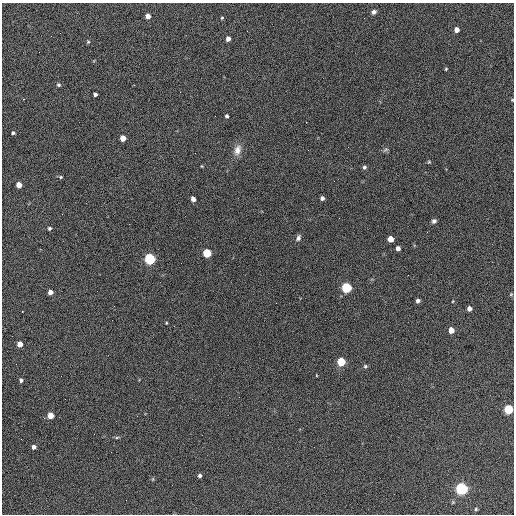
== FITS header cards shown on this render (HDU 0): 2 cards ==
NAXIS1  =                  512 / Axis length
NAXIS2  =                  512 / Axis length

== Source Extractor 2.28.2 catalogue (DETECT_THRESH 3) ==
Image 512 x 512 px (HDU 0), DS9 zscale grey, 1 PNG px = 1 image px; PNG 516 x 516 px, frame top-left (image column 1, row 512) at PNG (2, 3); no overlay
Background 587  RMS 26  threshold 78.6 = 3 sigma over >= 5 px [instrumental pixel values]
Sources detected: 57; all 57 listed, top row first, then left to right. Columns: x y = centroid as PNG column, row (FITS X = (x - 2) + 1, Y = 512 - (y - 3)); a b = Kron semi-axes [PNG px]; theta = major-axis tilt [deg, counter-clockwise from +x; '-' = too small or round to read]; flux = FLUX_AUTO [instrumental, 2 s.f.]
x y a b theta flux
374 12 6 5 - 5100
148 16 4 4 - 12000
222 18 5 4 - 1800
364 18 3 2 - 1500
456 30 4 4 - 13000
247 31 3 2 - 1700
51 36 2 2 - 1600
228 39 4 4 - 9000
88 42 5 4 - 2000
446 69 4 3 - 1700
58 85 5 5 - 2800
95 94 4 4 - 5000
23 99 3 2 - 3500
512 100 4 3 - 1400
227 116 4 3 - 3500
13 133 4 3 - 3000
123 138 5 4 - 24000
237 150 15 9 74 15000
386 150 9 4 22 3300
429 162 5 4 - 1900
202 166 3 3 - 1500
364 167 5 5 - 3900
61 177 5 4 - 2100
19 185 4 4 - 23000
322 198 4 4 - 5900
193 199 5 4 - 7900
434 221 6 4 44 4500
49 228 4 4 - 3000
298 238 8 5 66 5000
390 239 5 4 - 24000
398 248 4 4 - 8400
207 253 5 5 - 99000
150 259 5 5 - 290000
408 275 2 2 - 870
346 288 5 5 - 220000
50 292 4 4 - 10000
511 294 5 3 - 1700
418 301 4 4 - 5900
453 301 4 2 - 1300
276 303 2 2 - 990
469 309 4 4 - 9200
166 323 3 3 - 1500
451 330 5 4 - 23000
20 344 4 4 - 18000
341 362 5 5 - 95000
16 364 2 2 - 820
365 366 5 5 - 3100
21 380 4 4 - 3500
65 399 2 2 - 1000
508 409 5 5 - 150000
50 415 5 4 - 31000
117 437 6 4 19 2100
34 447 4 4 - 8100
200 476 4 4 - 4300
153 479 5 3 - 1600
461 489 5 5 - 470000
476 509 4 4 - 2200
At the frame edge (FLAGS 8, measured only in part): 1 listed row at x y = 512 100